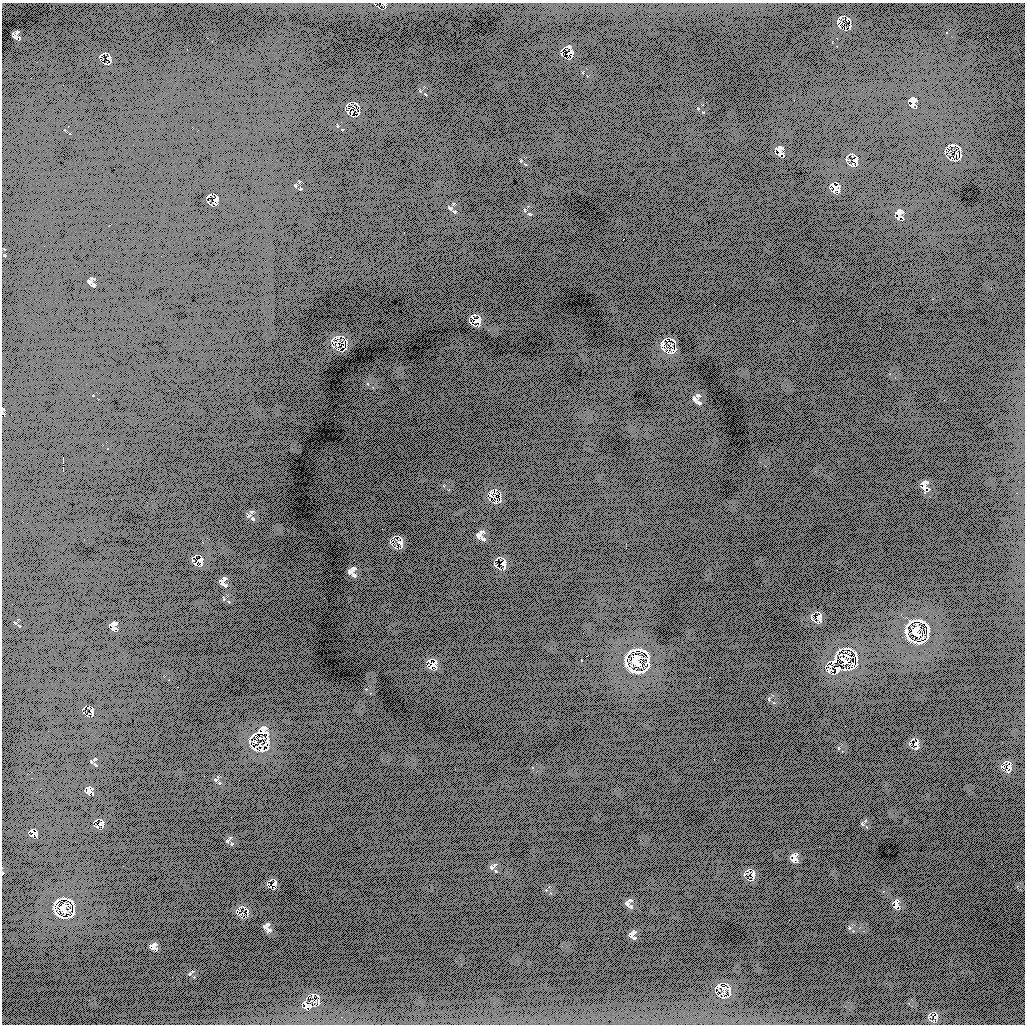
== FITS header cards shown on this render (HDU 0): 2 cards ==
NAXIS1  =                 1023
NAXIS2  =                 1022

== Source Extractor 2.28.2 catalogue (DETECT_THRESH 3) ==
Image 1023 x 1022 px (HDU 0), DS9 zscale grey, 1 PNG px = 1 image px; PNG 1027 x 1026 px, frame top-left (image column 1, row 1022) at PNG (2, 3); no overlay
Background 520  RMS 230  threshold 697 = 3 sigma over >= 5 px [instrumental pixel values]
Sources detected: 39; all 39 listed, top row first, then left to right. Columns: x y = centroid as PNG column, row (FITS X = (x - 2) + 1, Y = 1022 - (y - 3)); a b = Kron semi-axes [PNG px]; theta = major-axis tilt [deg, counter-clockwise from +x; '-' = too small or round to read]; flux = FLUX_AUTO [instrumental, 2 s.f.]
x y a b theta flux
14 36 6 5 - 29000
570 52 10 5 30 32000
108 58 5 3 - 11000
913 99 8 6 31 36000
780 148 8 4 -9 25000
834 186 12 4 -50 43000
216 199 10 6 71 41000
899 212 10 6 39 38000
89 282 6 4 -71 22000
475 321 7 4 53 33000
662 345 7 4 19 27000
694 399 7 4 -45 27000
926 482 7 5 -1 27000
478 535 7 5 80 28000
483 539 6 4 -17 20000
400 542 9 6 -32 45000
503 565 8 3 -45 16000
349 572 6 4 -90 26000
819 619 8 3 -48 25000
113 624 10 4 26 32000
916 631 24 17 -76 220000
846 655 8 3 -34 23000
636 660 25 18 -85 330000
844 660 19 8 -43 110000
432 665 12 3 45 33000
837 669 10 6 55 37000
92 712 9 3 -80 24000
262 731 12 6 -71 60000
260 745 7 3 -31 20000
916 748 5 3 - 17000
89 789 12 6 60 45000
32 831 10 4 -46 35000
794 855 9 7 9 48000
753 874 7 4 81 31000
896 904 14 3 -81 28000
63 908 20 15 -77 220000
269 930 5 5 - 24000
154 944 6 5 - 33000
306 1004 9 3 -69 21000